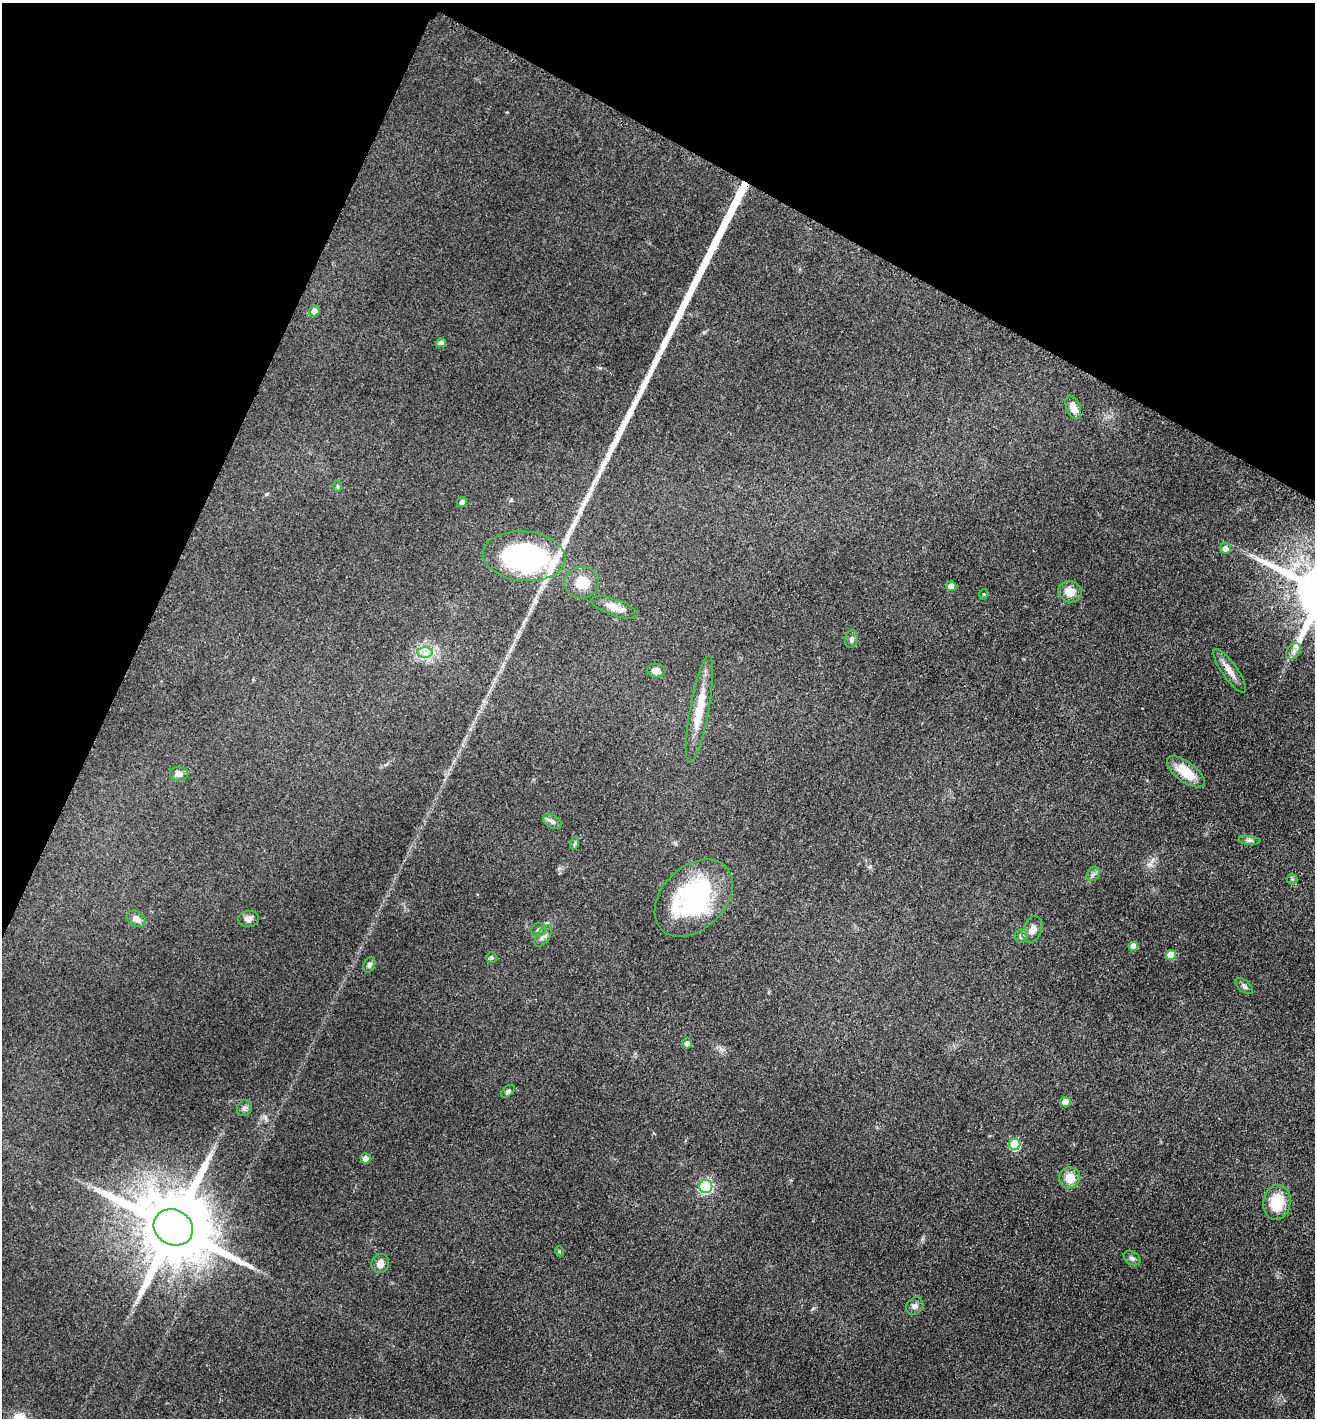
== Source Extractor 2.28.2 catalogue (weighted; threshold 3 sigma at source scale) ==
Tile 2 of 4 x 4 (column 2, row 1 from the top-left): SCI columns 1471-2783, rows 4263-5678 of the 5702 x 5692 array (HDU 1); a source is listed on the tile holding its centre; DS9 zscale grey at full resolution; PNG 1317 x 1420 px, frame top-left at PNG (2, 3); each listed source drawn as its Kron ellipse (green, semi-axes under 4 px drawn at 4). Shown black and unused: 23% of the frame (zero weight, under 3 of 4 exposures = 2% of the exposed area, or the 3 px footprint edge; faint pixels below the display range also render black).
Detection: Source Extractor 2.28.2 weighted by HDU 2 'WHT'; one run over the whole footprint, this tile lists its part. Background 0.0823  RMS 0.0062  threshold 0.0278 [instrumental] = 3 sigma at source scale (4.5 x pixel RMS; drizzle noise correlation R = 1.50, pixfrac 1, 0.05/0.05 arcsec/px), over >= 5 px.
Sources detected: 55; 3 long thin detections or spike segments (spike, bleed or trail) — neither listed nor drawn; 1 inside a brighter listed object's ellipse — not listed separately; the other 51 listed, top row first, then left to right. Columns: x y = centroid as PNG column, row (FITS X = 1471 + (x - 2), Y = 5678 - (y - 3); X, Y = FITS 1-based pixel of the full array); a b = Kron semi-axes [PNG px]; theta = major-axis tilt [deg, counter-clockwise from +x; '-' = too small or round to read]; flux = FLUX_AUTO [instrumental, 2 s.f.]
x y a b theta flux
314 311 6 5 - 3.9
441 343 5 4 - 3.5
1073 407 12 7 -68 5.6
338 486 6 4 90 0.94
462 502 5 5 - 2.2
1225 548 5 5 - 4.6
524 556 41 25 -5 110
582 582 17 16 - 13
951 586 5 4 - 6.9
1070 592 11 10 - 7.7
984 594 5 3 - 0.59
615 607 24 8 -19 7.9
851 639 9 6 81 1.7
1293 651 9 6 55 2.5
425 652 8 5 0 2.8
656 671 9 7 -11 3.6
1230 671 26 7 -55 6.2
699 709 54 9 80 18
1186 772 22 10 -37 14
179 774 9 7 0 3
552 821 10 6 -31 2.4
1249 840 11 4 -4 1.6
575 843 6 4 71 0.92
1093 874 7 6 - 1.7
1292 879 5 5 - 0.87
694 898 45 31 44 89
136 919 10 7 -26 4.2
249 919 10 8 10 2.7
1032 929 14 9 69 4.5
539 930 7 6 - 1.5
543 936 12 6 55 2.5
1021 936 6 6 - 2.4
1134 946 5 5 - 7.5
1171 955 5 5 - 10
491 957 5 5 - 1.2
369 965 8 5 64 1.6
1244 986 10 5 -38 1.8
687 1043 5 5 - 2.5
508 1091 8 5 40 1.4
1065 1102 5 5 - 8.9
244 1108 8 7 - 2.3
1015 1144 5 5 - 33
366 1158 5 5 - 4.2
1070 1178 11 10 - 7.8
706 1187 6 6 - 96
1277 1202 17 13 80 21
173 1227 20 17 -27 9200
559 1251 5 3 - 0.52
1132 1258 9 6 -29 1.8
380 1263 9 8 - 4.1
915 1306 9 8 - 2.6
Overlapping masked pixels (flux is a lower limit): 1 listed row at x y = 524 556